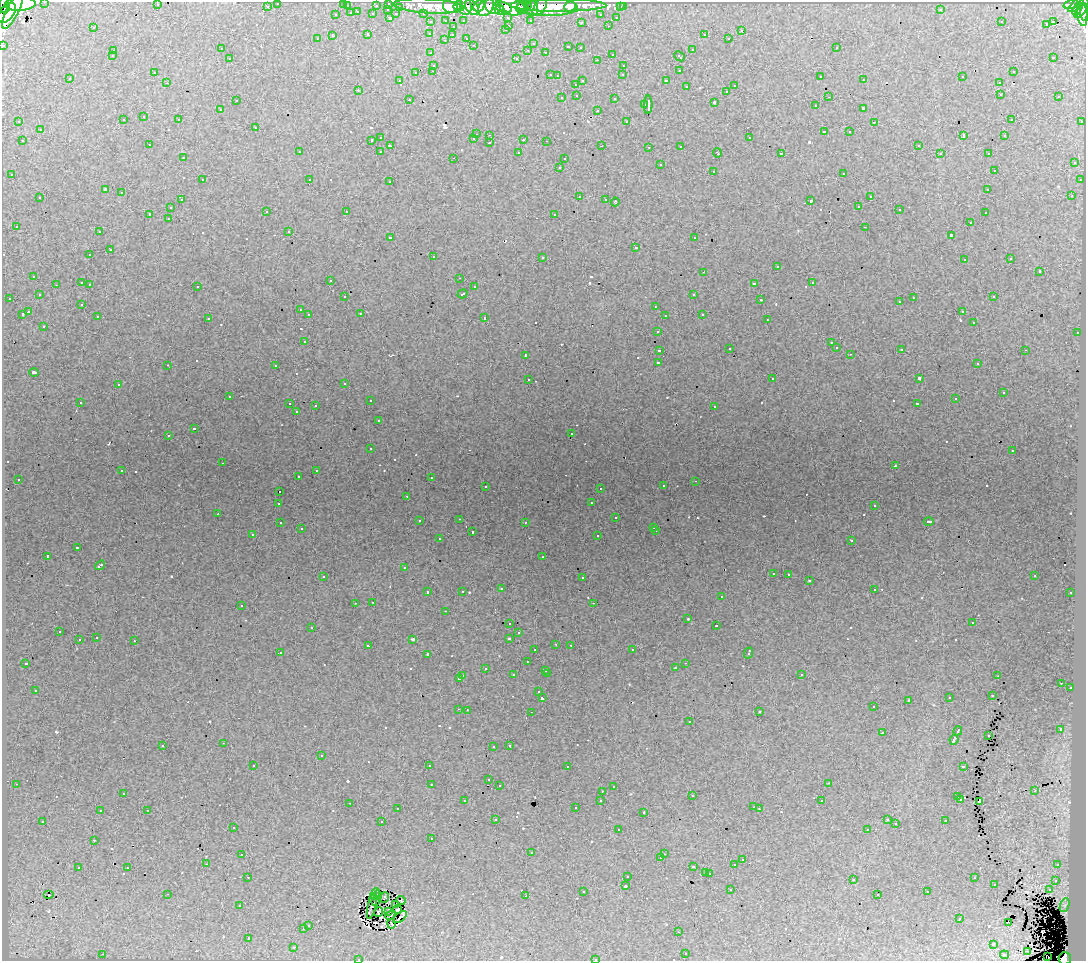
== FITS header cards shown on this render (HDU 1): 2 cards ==
NAXIS1  =                 1084
NAXIS2  =                  959

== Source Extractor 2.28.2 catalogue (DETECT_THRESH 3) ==
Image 1084 x 959 px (HDU 1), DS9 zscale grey, 1 PNG px = 1 image px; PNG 1088 x 963 px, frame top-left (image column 1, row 959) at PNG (2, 2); each listed source drawn as its Kron ellipse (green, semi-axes under 4 px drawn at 4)
Background 36.5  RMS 0.51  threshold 1.53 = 3 sigma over >= 5 px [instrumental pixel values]
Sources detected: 620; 2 with non-positive FLUX_AUTO (blend fragments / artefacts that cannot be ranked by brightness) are neither listed nor drawn; of the other 618, the 500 brightest by FLUX_AUTO listed and drawn (118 fainter detections omitted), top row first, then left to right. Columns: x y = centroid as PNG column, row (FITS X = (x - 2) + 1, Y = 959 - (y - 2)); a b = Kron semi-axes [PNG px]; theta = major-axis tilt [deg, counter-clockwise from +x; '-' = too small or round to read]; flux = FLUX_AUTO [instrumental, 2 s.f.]
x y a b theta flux
45 2 3 2 - 330
278 3 3 3 - 860
343 3 3 3 - 140
388 3 3 3 - 1000
20 4 15 7 4 910000
157 4 3 2 - 79
527 4 5 3 - 71000
1071 4 7 4 15 30000
5 5 8 5 -81 350000
452 5 10 7 27 100000
458 5 5 4 - 120000
464 5 10 7 -74 120000
558 5 48 6 0 250000
1076 5 9 4 43 40000
267 6 3 2 - 150
347 6 3 3 - 240
376 6 3 3 - 200
429 6 35 7 -3 110000
479 6 6 5 - 120000
493 6 8 7 - 210000
511 6 16 9 -8 260000
570 6 6 5 - 40000
1084 6 15 4 89 57000
472 7 9 5 -56 83000
486 7 10 6 58 180000
505 7 7 4 -28 90000
522 7 7 5 41 93000
540 7 10 5 56 55000
547 7 30 9 -1 67000
620 7 3 3 - 740
623 7 3 3 - 500
400 8 3 3 - 320
532 8 7 6 - 87000
1077 9 7 3 58 40000
13 10 20 6 64 550000
387 10 3 2 - 180
500 10 5 5 - 100000
941 10 3 2 - 82
357 11 3 3 - 170
1081 11 8 4 49 89000
351 12 3 3 - 500
7 13 12 7 50 800000
372 13 3 3 - 620
336 14 3 3 - 180
396 14 4 3 - 570
423 14 3 3 - 780
601 14 3 3 - 620
1082 15 11 5 -86 91000
617 17 3 3 - 400
390 18 3 3 - 720
508 18 3 2 - 100
446 21 3 3 - 760
464 21 3 3 - 200
530 21 3 3 - 720
1002 21 3 3 - 85
431 22 3 3 - 670
582 22 3 3 - 59
1053 22 4 2 - 530
1047 24 4 3 - 430
453 26 3 3 - 220
509 26 3 3 - 290
608 26 3 2 - 150
93 27 3 3 - 320
506 30 3 3 - 190
742 30 3 2 - 55
430 33 3 3 - 130
368 34 3 3 - 230
452 34 3 3 - 120
333 35 4 3 - 910
704 35 3 2 - 150
318 38 3 3 - 240
466 38 3 3 - 350
729 39 3 2 - 72
445 40 3 2 - 62
533 43 3 3 - 120
473 45 3 2 - 140
3 46 3 3 - 1900
568 46 4 3 - 240
580 47 3 3 - 110
221 48 3 3 - 170
837 48 3 3 - 190
692 49 3 3 - 400
528 50 3 2 - 88
113 51 3 3 - 220
431 53 3 3 - 140
546 53 4 3 - 200
612 54 3 3 - 130
112 55 3 3 - 110
680 56 6 3 -41 210
1053 57 3 2 - 140
230 58 3 3 - 190
516 59 3 3 - 380
597 60 3 2 - 91
434 65 3 3 - 280
624 66 3 3 - 170
433 71 3 2 - 210
679 71 3 3 - 100
154 72 3 3 - 81
1014 72 3 3 - 270
416 73 3 3 - 310
550 74 3 3 - 290
558 75 3 3 - 74
623 75 3 2 - 57
820 77 3 3 - 85
962 77 3 2 - 68
70 78 3 3 - 130
582 80 3 3 - 390
864 80 3 2 - 160
400 81 3 3 - 130
666 81 4 3 - 540
999 82 3 3 - 100
167 83 2 2 - 200
576 84 3 3 - 260
735 85 3 3 - 330
687 86 3 3 - 180
358 90 3 2 - 130
727 91 3 3 - 430
1000 95 3 3 - 270
577 96 3 3 - 210
829 97 3 2 - 140
1059 97 3 2 - 110
562 98 3 3 - 200
614 99 3 3 - 370
409 100 3 2 - 180
236 101 3 2 - 130
714 103 3 3 - 790
645 105 3 2 - 180
648 105 9 3 90 2100
816 106 3 3 - 120
863 108 4 3 - 1000
220 109 4 3 - 62
598 110 3 3 - 230
144 117 3 3 - 260
123 119 3 3 - 220
1012 119 3 2 - 120
179 120 3 3 - 240
19 121 3 3 - 190
627 122 3 3 - 150
874 122 2 2 - 91
1082 122 3 3 - 420
256 127 3 2 - 150
40 129 3 3 - 270
825 132 3 3 - 640
849 132 3 3 - 170
476 134 3 2 - 580
489 135 2 2 - 160
1005 135 3 3 - 130
963 136 4 3 - 500
380 137 3 3 - 170
749 138 3 3 - 340
473 139 3 3 - 220
372 140 3 3 - 85
523 140 3 2 - 520
22 141 3 3 - 120
547 141 3 2 - 130
489 143 3 2 - 190
149 145 3 2 - 120
918 145 3 3 - 140
390 146 4 3 - 200
602 146 3 2 - 210
681 146 3 3 - 210
649 147 3 2 - 190
299 151 3 3 - 320
380 152 3 3 - 200
519 152 3 3 - 170
717 153 4 3 - 190
781 154 3 3 - 1500
941 154 3 3 - 180
989 154 3 3 - 270
183 157 3 3 - 200
454 158 3 2 - 130
565 158 3 3 - 100
1075 162 3 3 - 340
660 164 3 3 - 330
559 167 3 2 - 230
995 170 3 3 - 120
714 171 3 3 - 310
844 173 4 3 - 390
12 174 3 3 - 160
310 179 3 2 - 220
202 180 3 3 - 190
1081 180 3 3 - 160
390 182 3 3 - 330
988 189 3 3 - 150
105 190 4 3 - 5400
122 193 3 3 - 330
871 196 3 3 - 320
1072 196 3 2 - 96
579 197 3 3 - 360
40 198 3 3 - 210
181 200 3 3 - 150
606 200 3 3 - 150
810 200 3 3 - 1000
615 202 4 3 - 81
171 207 3 3 - 230
859 207 3 3 - 130
899 210 3 3 - 150
346 211 3 3 - 190
266 212 3 3 - 130
985 212 3 3 - 160
150 214 4 3 - 1000
555 215 4 3 - 1400
168 219 3 3 - 180
970 222 3 3 - 300
16 226 3 3 - 99
865 227 3 2 - 450
289 231 3 3 - 150
99 232 3 3 - 290
952 235 3 3 - 970
695 237 3 3 - 160
390 238 3 3 - 67
636 248 3 3 - 680
110 250 3 3 - 650
90 255 3 2 - 130
433 257 3 3 - 540
543 257 3 3 - 320
1010 258 3 3 - 180
964 259 3 3 - 170
777 267 3 3 - 590
1040 271 3 3 - 480
704 272 3 2 - 380
34 276 3 3 - 260
460 278 3 2 - 180
330 280 3 2 - 86
82 283 3 3 - 650
813 283 3 3 - 590
89 284 3 2 - 110
754 284 4 3 - 1200
56 285 3 2 - 160
197 286 3 2 - 180
474 287 3 3 - 250
39 294 3 3 - 170
463 294 5 3 - 450
693 295 3 3 - 260
345 297 3 3 - 200
993 297 3 3 - 190
914 298 3 3 - 390
10 299 3 2 - 180
761 300 3 2 - 170
900 302 3 2 - 230
82 304 3 3 - 180
656 306 3 3 - 390
300 310 3 3 - 250
962 311 3 2 - 190
28 312 4 3 - 860
22 314 3 3 - 420
309 314 3 3 - 270
361 314 3 3 - 96
702 315 3 3 - 330
665 316 3 3 - 98
98 317 3 3 - 170
485 318 3 3 - 460
208 319 3 3 - 170
767 320 3 2 - 110
974 322 3 3 - 130
44 327 3 3 - 170
658 331 3 2 - 260
1078 333 3 3 - 170
305 341 3 3 - 330
831 343 3 3 - 77
837 347 3 3 - 260
730 348 3 3 - 73
901 349 3 3 - 110
659 350 3 3 - 650
1025 350 3 2 - 510
850 354 3 2 - 56
525 355 3 3 - 340
658 363 4 3 - 1900
977 363 3 3 - 110
168 365 3 2 - 280
276 366 3 3 - 340
34 372 5 3 - 170
919 378 3 3 - 2000
528 379 3 3 - 230
773 379 3 3 - 74
345 383 3 3 - 150
118 385 3 3 - 160
1003 393 3 3 - 110
229 397 3 3 - 110
956 399 3 3 - 70
370 400 3 3 - 200
80 402 3 3 - 180
917 403 3 3 - 290
290 404 3 3 - 310
315 406 3 3 - 380
714 406 3 3 - 240
296 411 3 3 - 190
379 420 3 3 - 180
194 429 3 3 - 80
571 433 3 3 - 270
168 435 3 3 - 150
370 449 3 3 - 150
1013 451 3 3 - 130
222 463 2 2 - 120
896 466 3 3 - 85
316 470 3 3 - 260
122 471 3 3 - 250
298 477 3 3 - 250
431 477 3 3 - 94
18 479 3 3 - 180
695 481 3 2 - 120
485 486 3 3 - 260
664 486 3 3 - 200
600 488 3 3 - 150
279 492 3 3 - 170
407 496 3 2 - 140
592 502 3 3 - 190
278 504 3 3 - 890
875 506 3 3 - 150
218 514 3 3 - 280
616 518 3 3 - 220
460 519 3 2 - 230
420 521 3 3 - 140
929 521 5 3 - 150
525 522 3 2 - 140
280 523 3 3 - 290
654 527 3 2 - 140
301 529 3 3 - 180
656 531 3 2 - 110
472 532 3 3 - 560
253 535 3 3 - 190
598 535 3 3 - 210
440 539 3 3 - 210
852 540 3 3 - 270
77 548 3 3 - 690
48 556 3 3 - 1100
543 557 3 2 - 170
100 565 5 2 - 60
405 568 3 3 - 70
773 573 3 3 - 180
788 574 3 3 - 260
1035 576 3 3 - 86
323 577 3 3 - 100
583 578 3 3 - 200
809 581 3 3 - 210
501 589 3 3 - 170
874 589 3 3 - 200
463 591 3 3 - 260
428 592 3 3 - 270
1070 593 3 3 - 220
722 597 3 3 - 190
373 602 3 3 - 240
355 603 3 2 - 260
593 603 3 2 - 140
241 605 3 3 - 300
446 611 3 2 - 130
688 619 3 2 - 56
510 623 3 3 - 280
973 623 3 3 - 82
716 626 3 2 - 400
312 627 3 3 - 220
59 632 3 3 - 230
518 633 3 3 - 160
96 638 3 3 - 250
509 638 4 3 - 500
79 639 3 3 - 330
413 639 3 3 - 110
134 641 3 2 - 140
556 644 3 2 - 200
571 645 3 2 - 250
368 646 4 3 - 270
535 650 3 3 - 180
633 650 3 3 - 180
280 652 3 2 - 71
749 653 5 3 - 640
428 654 3 3 - 92
527 662 3 3 - 280
26 663 3 3 - 140
685 663 3 2 - 210
485 668 3 3 - 110
676 668 3 3 - 650
545 670 3 3 - 370
547 673 3 2 - 410
802 674 3 3 - 230
462 675 3 3 - 260
514 675 3 3 - 320
998 676 3 2 - 64
459 679 3 3 - 780
1061 683 3 2 - 98
1070 688 3 3 - 270
36 690 3 3 - 210
539 692 3 3 - 190
992 695 3 3 - 87
949 697 3 3 - 130
542 698 3 3 - 1400
909 700 3 3 - 93
874 707 3 3 - 180
459 709 3 2 - 290
467 710 3 2 - 360
531 712 3 2 - 190
759 712 3 3 - 83
690 722 3 3 - 290
1061 729 4 3 - 2100
958 731 5 3 - 650
883 733 3 3 - 130
989 735 3 3 - 88
954 740 5 3 - 2400
224 743 3 2 - 190
163 745 3 3 - 260
509 745 3 3 - 100
493 746 3 3 - 100
321 756 3 3 - 310
253 765 3 3 - 190
430 766 3 3 - 2500
963 766 3 3 - 540
568 767 3 2 - 110
489 780 3 2 - 150
829 783 4 2 - 120
16 784 3 2 - 230
432 784 3 3 - 92
499 785 3 3 - 140
614 786 3 3 - 140
602 791 2 2 - 150
1035 791 3 2 - 140
123 793 3 3 - 100
692 796 3 3 - 85
957 797 3 2 - 85
960 799 4 3 - 100
601 800 3 3 - 100
465 801 3 3 - 280
822 801 3 2 - 110
979 801 3 3 - 2500
350 803 3 2 - 230
754 807 3 2 - 210
576 808 3 3 - 180
398 809 3 3 - 140
759 809 3 2 - 63
147 810 3 2 - 300
100 811 3 3 - 210
644 812 3 3 - 160
495 819 3 2 - 160
888 820 3 3 - 100
43 821 3 3 - 180
945 821 3 3 - 340
382 822 3 3 - 650
896 824 3 2 - 120
233 827 3 3 - 150
868 829 3 3 - 140
618 830 3 2 - 210
431 839 3 3 - 270
94 840 3 2 - 100
531 853 3 3 - 66
242 854 3 2 - 180
664 854 3 2 - 130
660 858 3 3 - 240
743 860 3 3 - 250
206 864 3 2 - 180
734 864 3 3 - 500
1057 865 3 3 - 270
128 867 3 2 - 250
693 867 3 3 - 92
79 868 3 3 - 360
706 872 3 3 - 280
709 873 3 3 - 350
248 877 3 2 - 200
627 877 3 3 - 470
974 878 3 3 - 170
853 880 3 2 - 67
1056 880 3 3 - 96
995 884 3 3 - 350
625 886 4 3 - 100
1049 889 3 3 - 300
731 890 3 2 - 150
583 891 3 3 - 110
927 892 3 3 - 79
168 894 3 2 - 540
375 894 6 3 63 130
877 894 3 2 - 210
49 895 5 2 - 180
378 895 5 2 - 100
526 896 2 2 - 88
384 897 5 3 - 130
401 900 5 3 - 260
375 901 4 2 - 75
396 904 3 3 - 140
1065 905 7 4 70 92
240 906 3 3 - 97
372 906 13 3 77 120
397 910 4 4 - 270
378 912 5 3 - 140
389 912 2 2 - 62
390 915 5 2 - 74
400 917 8 2 36 190
959 918 3 3 - 340
1008 923 3 3 - 70
392 924 4 3 - 110
309 925 3 3 - 88
303 929 3 3 - 240
678 932 3 2 - 84
248 938 4 3 - 1100
993 944 3 3 - 61
294 947 3 3 - 75
1027 951 3 2 - 62
685 953 3 2 - 160
102 954 3 2 - 240
1004 955 4 4 - 110
1048 957 2 2 - 65
359 959 3 2 - 88
595 959 3 3 - 230
1065 959 6 6 - 9700
At the frame edge (FLAGS 8, measured only in part): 11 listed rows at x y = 45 2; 278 3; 343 3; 388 3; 20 4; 5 5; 1084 6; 3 46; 359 959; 595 959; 1065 959
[118 fainter detections neither listed nor drawn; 2 non-positive-flux detections neither listed nor drawn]